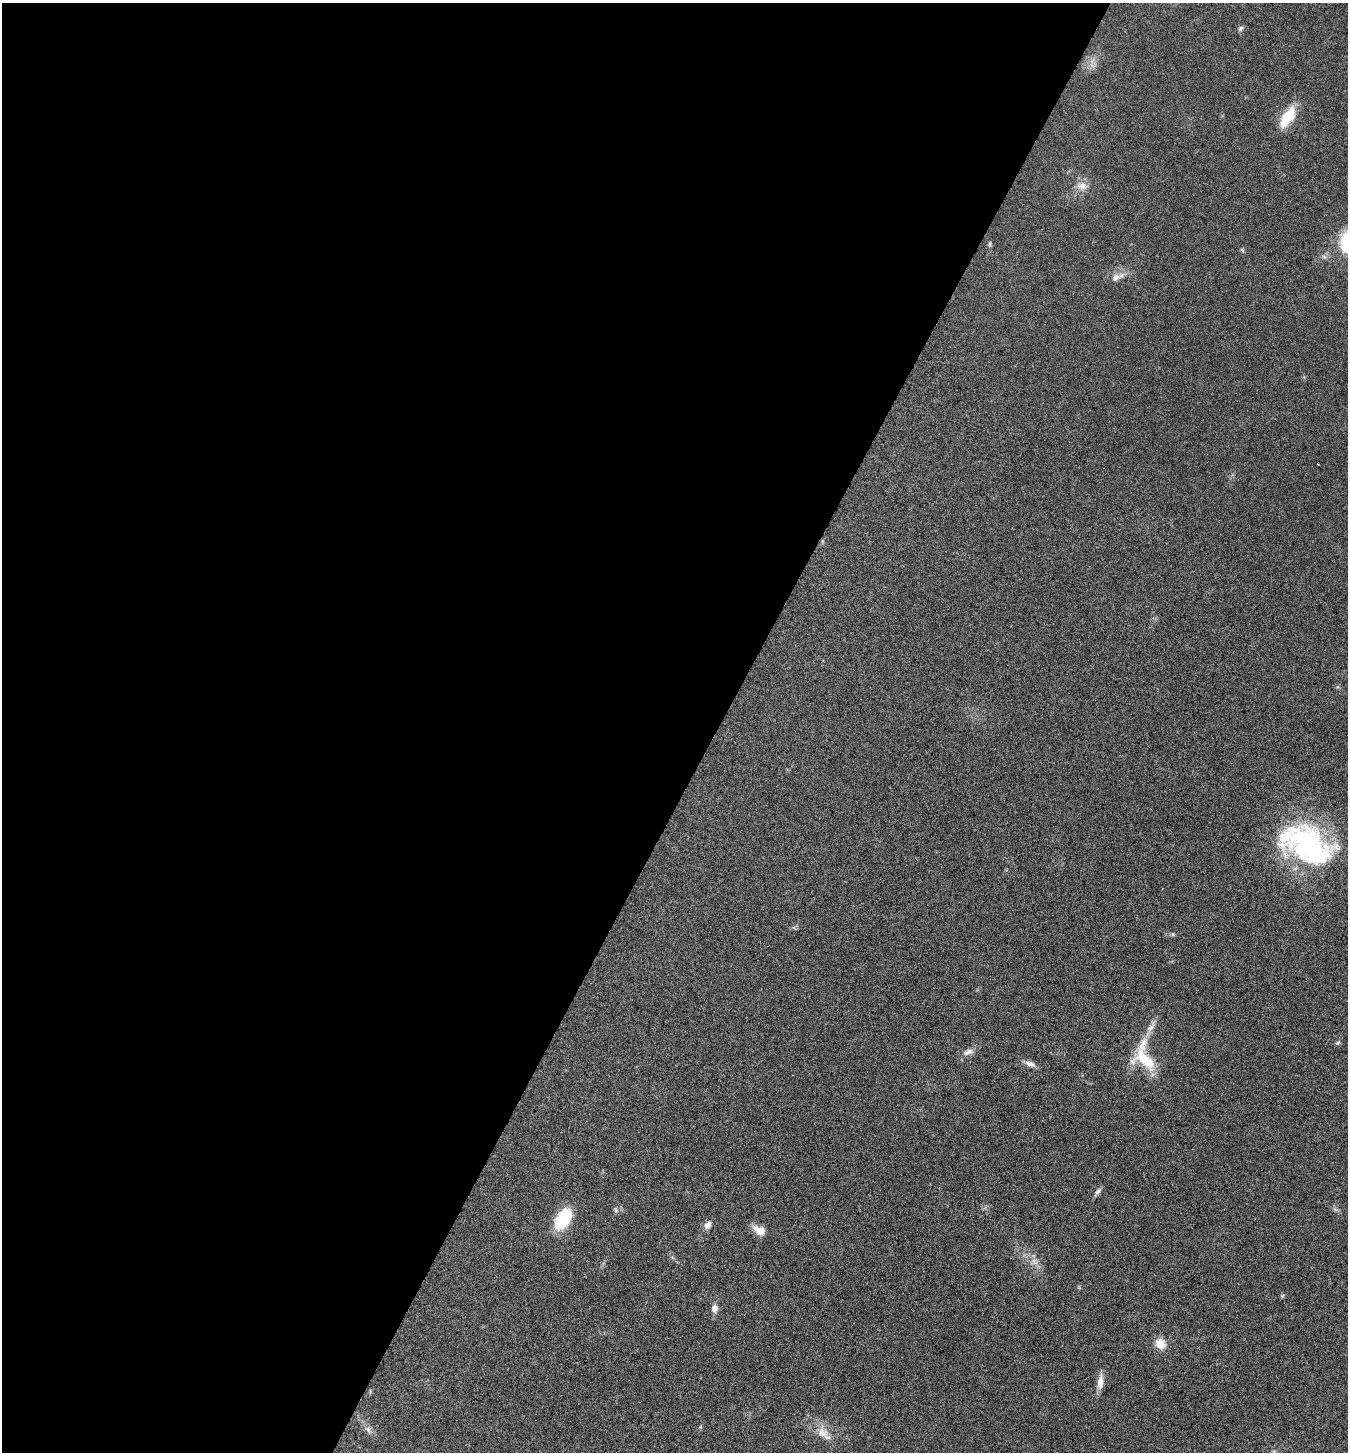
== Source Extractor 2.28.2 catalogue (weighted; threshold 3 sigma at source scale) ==
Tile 5 of 4 x 4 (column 1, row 2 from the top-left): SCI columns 291-1636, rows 2908-4357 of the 5824 x 5817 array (HDU 1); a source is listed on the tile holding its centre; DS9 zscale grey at full resolution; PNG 1350 x 1454 px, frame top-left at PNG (2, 3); no overlay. Shown black and unused: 53% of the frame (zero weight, under 3 of 6 exposures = <1% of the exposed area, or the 3 px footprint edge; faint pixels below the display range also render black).
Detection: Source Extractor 2.28.2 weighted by HDU 2 'WHT'; one run over the whole footprint, this tile lists its part. Background 0.0356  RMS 0.0039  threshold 0.0158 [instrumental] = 3 sigma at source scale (4.09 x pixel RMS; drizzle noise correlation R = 1.36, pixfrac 0.8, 0.05/0.05 arcsec/px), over >= 5 px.
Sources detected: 32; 1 too faint to see at this stretch — not listed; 2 inside a brighter listed object's ellipse — not listed separately; the other 29 listed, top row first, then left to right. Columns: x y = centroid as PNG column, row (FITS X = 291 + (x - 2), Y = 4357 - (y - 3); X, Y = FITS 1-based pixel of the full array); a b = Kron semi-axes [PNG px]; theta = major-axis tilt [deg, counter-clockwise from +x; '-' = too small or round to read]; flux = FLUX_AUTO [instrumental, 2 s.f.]
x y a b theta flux
1241 28 8 6 34 0.91
1092 61 12 5 50 1.8
1287 117 31 13 58 9.8
1082 186 16 12 -7 3.6
990 244 7 4 73 0.58
1242 250 6 5 - 0.56
1116 278 16 9 30 2.9
1318 464 2 2 - 0.23
1309 846 62 43 -27 68
1173 934 5 5 - 0.57
1151 1027 21 8 55 3
1338 1043 9 5 51 0.67
968 1052 13 7 21 2.3
1145 1059 37 21 -35 14
1030 1064 17 7 -22 2
1098 1192 13 5 51 1.2
616 1210 9 5 -77 0.72
563 1219 26 15 58 15
708 1225 12 9 56 2
760 1231 13 8 -29 5.1
1034 1262 12 10 -1 2.8
1282 1296 6 4 71 0.46
715 1308 11 8 88 2.2
1160 1344 13 12 - 4.6
1100 1382 21 7 84 3.3
700 1427 5 4 - 0.43
368 1430 15 7 -45 2
822 1433 20 17 -56 6
1274 1452 7 4 89 0.65
Isophote crosses this tile's border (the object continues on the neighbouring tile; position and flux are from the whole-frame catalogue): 2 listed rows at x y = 1309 846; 1274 1452